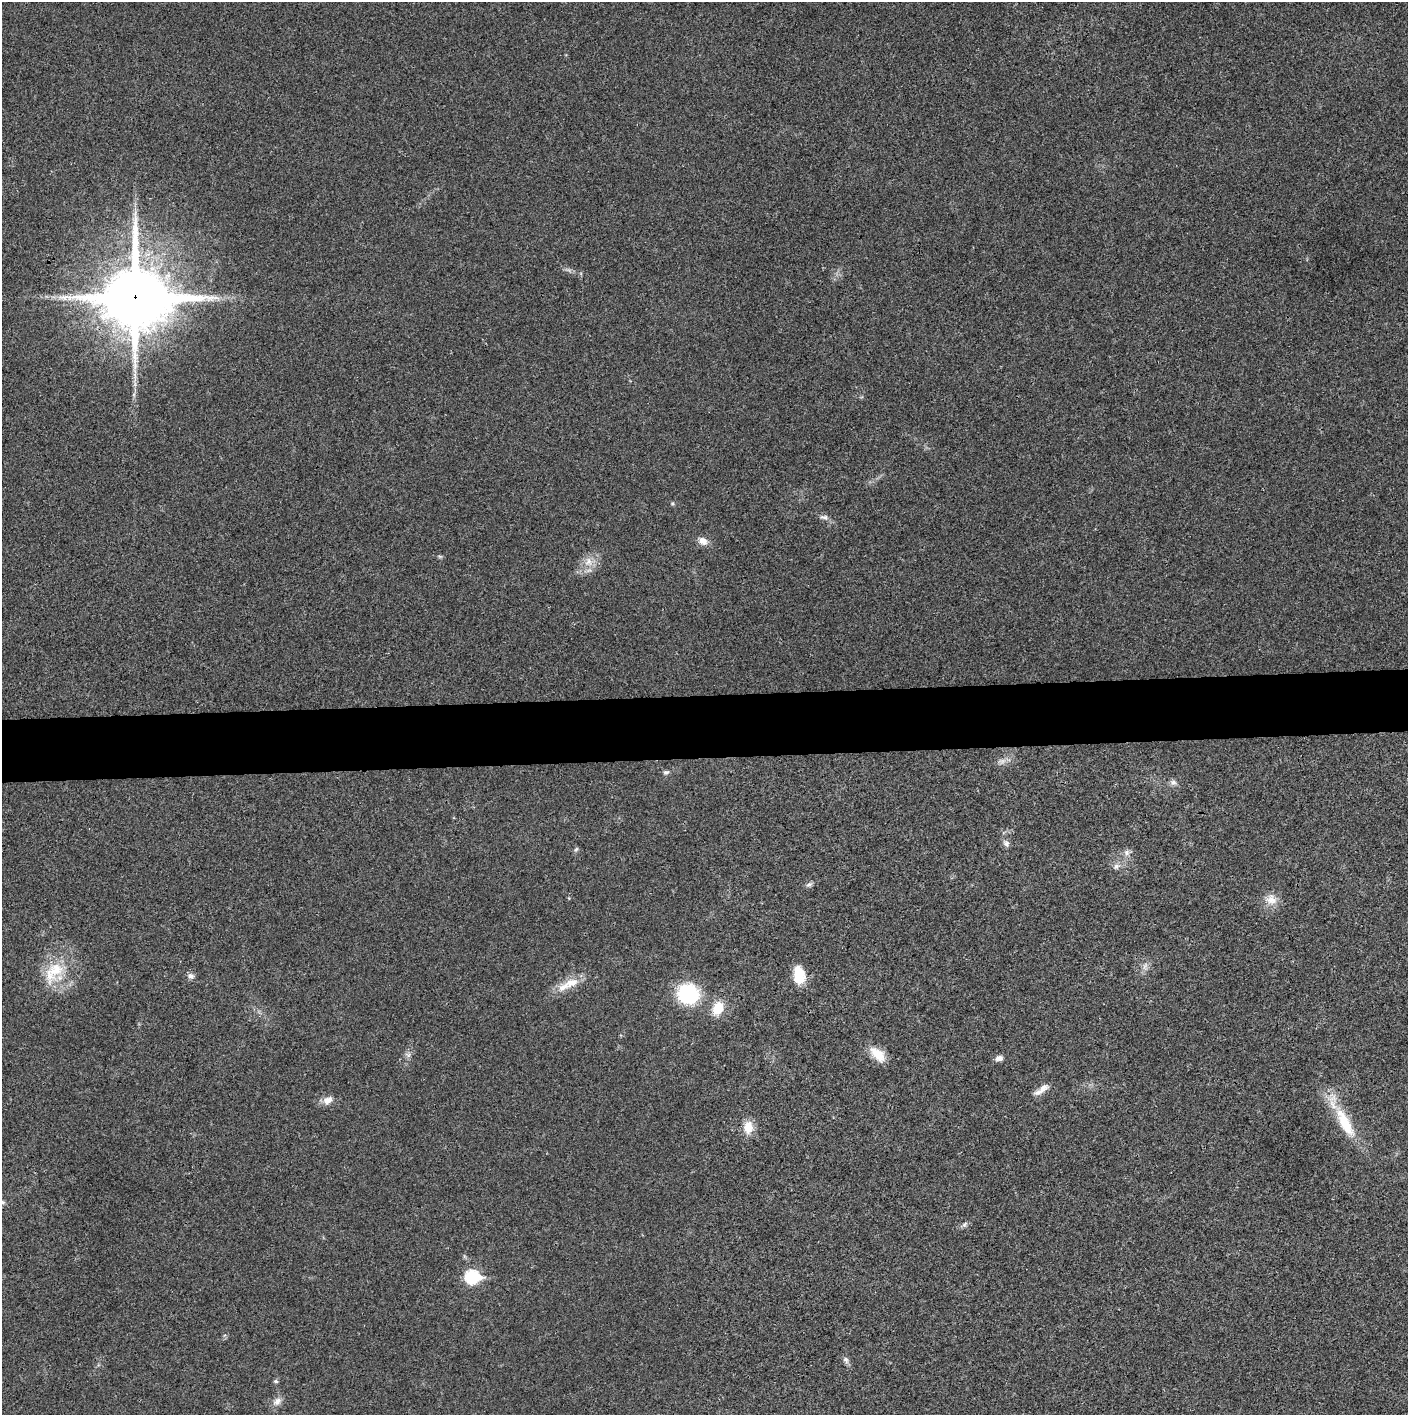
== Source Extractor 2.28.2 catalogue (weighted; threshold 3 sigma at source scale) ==
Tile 5 of 3 x 3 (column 2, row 2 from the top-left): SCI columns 1409-2814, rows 1416-2828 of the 4220 x 4242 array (HDU 1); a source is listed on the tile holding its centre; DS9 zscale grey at full resolution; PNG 1410 x 1417 px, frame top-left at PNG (2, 2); no overlay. Shown black and unused: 4% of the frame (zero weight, under 3 of 4 exposures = <1% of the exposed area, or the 3 px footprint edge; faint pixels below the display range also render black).
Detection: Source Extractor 2.28.2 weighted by HDU 2 'WHT'; one run over the whole footprint, this tile lists its part. Background 0.0191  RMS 0.0051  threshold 0.0231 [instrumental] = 3 sigma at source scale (4.5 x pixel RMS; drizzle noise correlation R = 1.50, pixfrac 1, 0.05/0.05 arcsec/px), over >= 5 px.
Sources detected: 34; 1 too faint to see at this stretch — not listed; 1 inside a brighter listed object's ellipse — not listed separately; the other 32 listed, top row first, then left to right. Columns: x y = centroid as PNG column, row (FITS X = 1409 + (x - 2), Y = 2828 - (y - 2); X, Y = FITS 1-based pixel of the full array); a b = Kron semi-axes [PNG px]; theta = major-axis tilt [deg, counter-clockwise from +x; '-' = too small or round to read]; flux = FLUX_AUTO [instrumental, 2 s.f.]
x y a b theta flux
135 297 23 20 -1 3900
824 517 13 6 -14 2.1
703 541 12 9 -30 3.7
588 561 11 6 81 3.5
666 772 8 6 15 1.3
1173 782 8 8 - 1.8
1007 843 9 7 -73 1.8
576 849 7 4 45 0.77
1126 853 8 7 - 2
1116 866 9 7 39 2.1
809 884 9 6 26 1.4
1271 900 16 13 -32 5.8
1145 966 12 4 68 2
55 970 25 21 24 18
799 975 21 13 -83 11
191 976 9 7 -21 2
572 983 21 12 12 7.7
688 994 18 17 - 39
718 1008 15 11 66 11
878 1054 22 11 -45 8.6
408 1055 7 4 71 1.2
999 1058 10 7 14 2.2
1041 1090 23 7 35 4
328 1100 13 9 22 3.9
1345 1123 49 15 -62 21
748 1127 16 11 90 7.1
2 1202 8 6 -16 1.4
965 1224 8 4 45 1.2
472 1277 8 7 - 64
846 1360 10 7 -63 1.7
276 1381 6 5 - 0.79
277 1401 13 9 40 3.2
Overlapping masked pixels (flux is a lower limit): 1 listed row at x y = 135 297
Isophote crosses this tile's border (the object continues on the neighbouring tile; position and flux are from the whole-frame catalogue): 1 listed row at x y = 2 1202